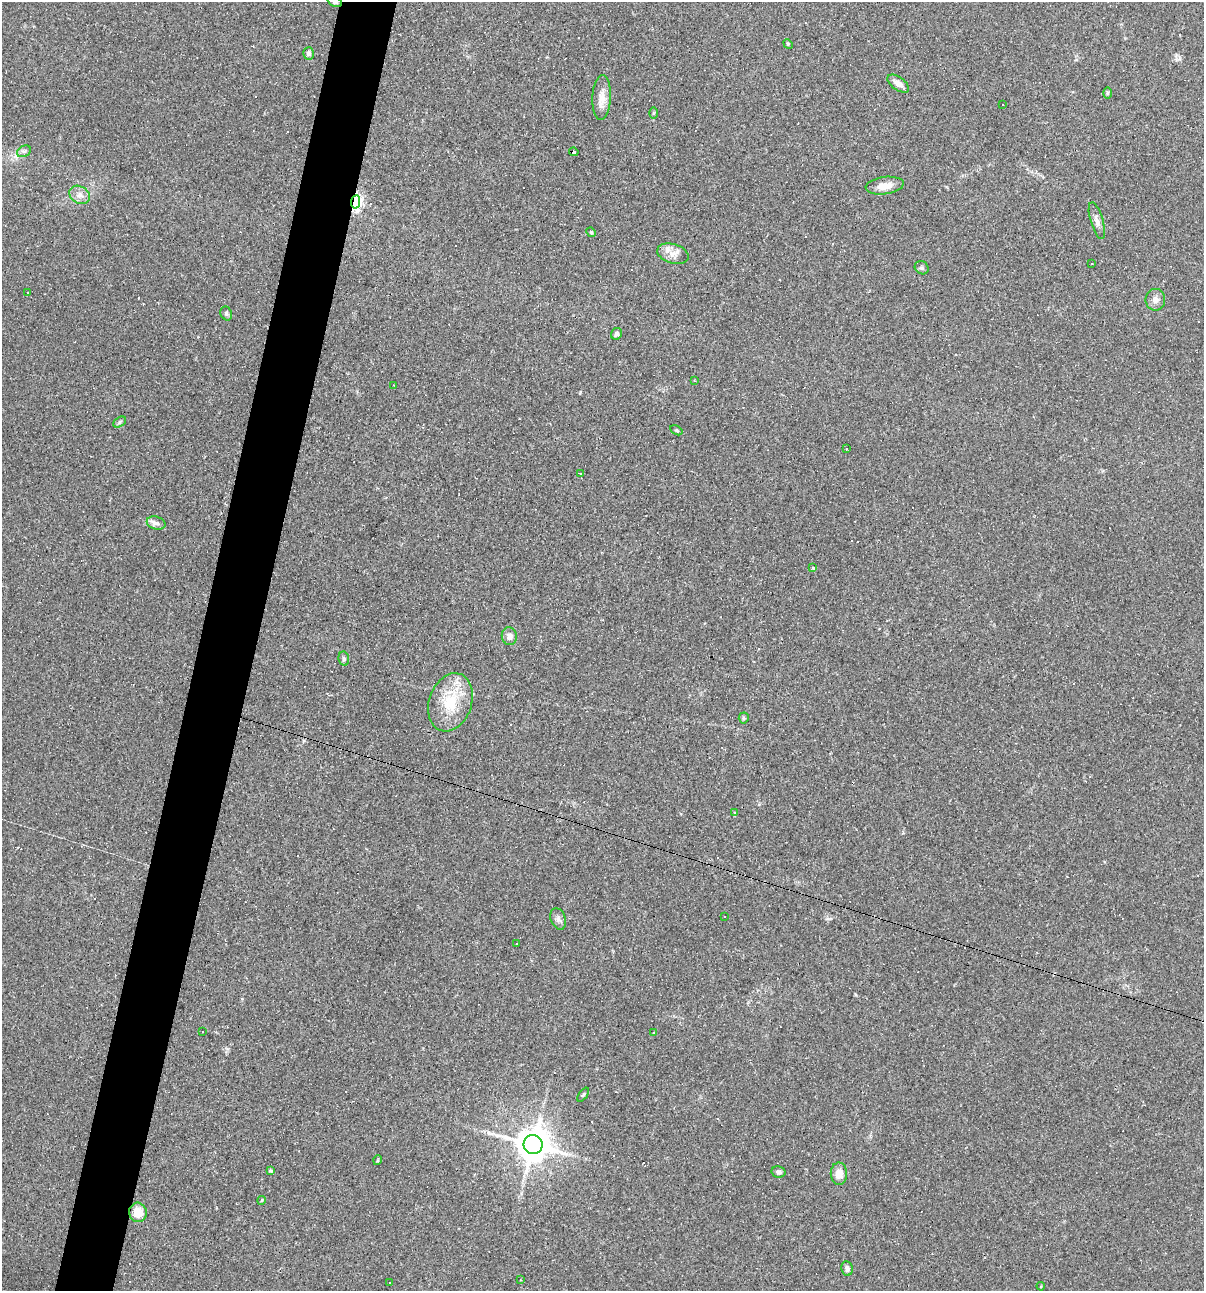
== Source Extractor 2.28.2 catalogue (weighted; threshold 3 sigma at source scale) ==
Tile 7 of 4 x 4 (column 3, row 2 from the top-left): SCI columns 2524-3725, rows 2578-3866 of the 5172 x 5154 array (HDU 1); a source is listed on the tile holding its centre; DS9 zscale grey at full resolution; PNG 1206 x 1293 px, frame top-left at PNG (2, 2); each listed source drawn as its Kron ellipse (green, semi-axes under 4 px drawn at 4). Shown black and unused: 5% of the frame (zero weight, under 2 of 3 exposures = <1% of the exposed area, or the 3 px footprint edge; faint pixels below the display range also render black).
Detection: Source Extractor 2.28.2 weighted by HDU 2 'WHT'; one run over the whole footprint, this tile lists its part. Background 0.0888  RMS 0.0065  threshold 0.0292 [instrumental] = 3 sigma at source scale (4.5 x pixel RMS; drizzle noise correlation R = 1.50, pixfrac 1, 0.05/0.05 arcsec/px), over >= 5 px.
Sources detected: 90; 38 cosmic-ray / hot-pixel residue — neither listed nor drawn; the other 52 listed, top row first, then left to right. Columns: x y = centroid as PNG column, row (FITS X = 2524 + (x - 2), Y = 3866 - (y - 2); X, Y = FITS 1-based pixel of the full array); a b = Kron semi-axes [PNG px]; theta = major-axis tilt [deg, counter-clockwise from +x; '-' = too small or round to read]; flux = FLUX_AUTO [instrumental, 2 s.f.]
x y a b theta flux
335 2 7 5 -24 1.7
788 44 5 4 - 0.74
308 53 6 5 - 1.9
898 84 12 6 -36 4.7
1107 93 6 4 90 0.89
602 97 22 9 87 7
1003 104 2 2 - 0.49
653 113 6 4 89 0.81
24 151 7 5 29 1.6
574 152 4 4 - 23
885 186 19 8 7 7.2
80 195 11 8 -32 3.9
355 202 7 4 80 160
1097 221 19 6 -73 3.9
591 232 5 4 - 0.67
673 254 16 9 -16 5.5
1092 264 3 2 - 0.72
922 268 7 6 - 1.4
28 293 2 2 - 0.5
1155 300 11 10 - 3.6
226 313 7 5 -65 1.3
617 334 6 5 - 1.8
694 381 3 3 - 0.69
393 385 3 2 - 0.46
120 422 7 5 29 1.2
676 430 6 4 -31 0.76
846 449 3 2 - 0.37
580 474 3 3 - 0.8
156 523 9 6 -14 2.4
813 568 4 4 - 0.98
509 636 9 7 -82 4.4
344 659 7 5 -78 1.3
450 702 30 21 71 26
744 718 5 5 - 0.95
734 813 3 3 - 3.5
725 917 3 2 - 0.56
558 919 11 7 -69 2.4
517 943 3 3 - 1.5
203 1031 3 3 - 1.5
653 1033 3 3 - 1.9
583 1095 8 4 54 0.96
533 1144 9 9 - 1600
378 1160 5 3 - 0.64
270 1171 4 3 - 0.87
779 1172 7 5 -13 1.9
839 1174 11 8 -88 6.9
262 1200 4 3 - 0.59
138 1212 10 8 -75 10
847 1269 7 6 - 2.2
521 1280 3 3 - 0.44
390 1282 3 2 - 0.56
1041 1286 4 3 - 0.6
Overlapping masked pixels (flux is a lower limit): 2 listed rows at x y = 574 152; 355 202
Isophote crosses this tile's border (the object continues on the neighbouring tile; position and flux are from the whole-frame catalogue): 1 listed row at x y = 335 2